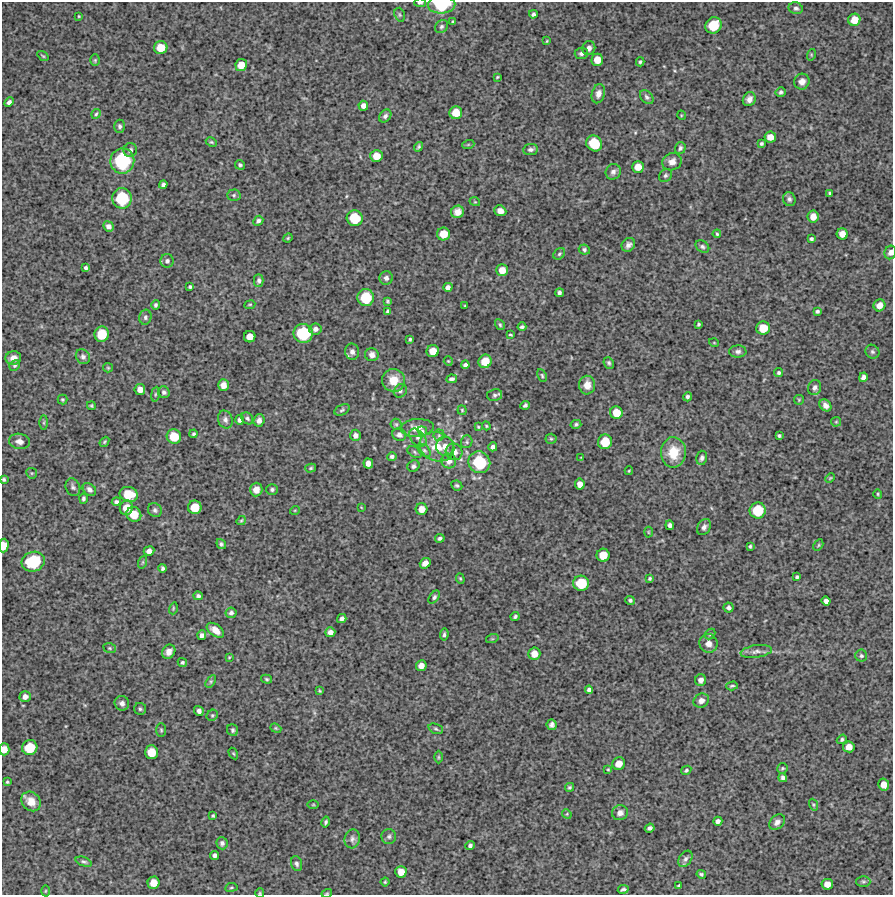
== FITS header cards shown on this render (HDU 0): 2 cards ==
NAXIS1  =                  891 /FITS: X Dimension
NAXIS2  =                  893 /FITS: Y Dimension

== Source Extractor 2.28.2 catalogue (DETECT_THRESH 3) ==
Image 891 x 893 px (HDU 0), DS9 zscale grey, 1 PNG px = 1 image px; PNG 895 x 897 px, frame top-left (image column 1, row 893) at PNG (2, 2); each listed source drawn as its Kron ellipse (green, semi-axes under 4 px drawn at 4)
Background 4240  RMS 320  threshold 958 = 3 sigma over >= 5 px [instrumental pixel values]
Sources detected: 300; all 300 listed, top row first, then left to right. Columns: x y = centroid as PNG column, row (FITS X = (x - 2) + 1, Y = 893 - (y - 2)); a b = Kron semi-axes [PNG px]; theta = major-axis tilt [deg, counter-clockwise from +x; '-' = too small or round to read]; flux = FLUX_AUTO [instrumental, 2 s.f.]
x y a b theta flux
420 3 6 3 0 3.5e+04
442 5 14 9 2 9.4e+05
796 8 7 5 -14 5.9e+04
533 14 4 3 - 4.8e+04
400 15 7 5 -73 3.3e+04
79 16 4 3 - 1.9e+04
854 20 6 6 - 2.4e+05
453 22 3 3 - 2.8e+04
713 25 9 7 44 5.4e+05
441 27 7 5 45 4.8e+04
547 41 3 2 - 1.8e+04
161 48 7 6 - 3.1e+05
589 48 7 6 - 9.4e+04
581 53 6 5 - 6.2e+04
811 55 6 4 73 2.5e+04
43 56 6 3 -35 2.5e+04
95 60 6 4 89 2.9e+04
597 60 6 5 - 2.0e+05
640 62 4 3 - 3.1e+04
241 65 6 5 - 2.4e+05
497 77 3 2 - 2.1e+04
802 82 8 7 - 1.2e+05
781 92 5 5 - 5.1e+04
598 94 10 6 74 1.2e+05
647 97 8 5 -49 5.2e+04
749 99 7 6 - 1.0e+05
9 102 5 4 - 6.7e+04
363 106 5 5 - 9.9e+04
456 113 6 6 - 2.9e+05
96 114 5 4 - 3.0e+04
681 115 5 3 - 1.8e+04
385 116 7 5 50 6.1e+04
120 126 6 5 - 5.8e+04
770 137 6 5 - 1.8e+05
211 142 6 4 -26 2.8e+04
594 143 8 7 - 6.0e+05
761 144 4 4 - 3.9e+04
468 145 6 4 20 2.7e+04
419 147 5 4 - 3.4e+04
680 148 6 5 - 5.2e+04
531 149 7 5 6 6.1e+04
130 150 7 6 - 7.2e+04
376 156 6 6 - 2.4e+05
122 161 12 12 - 1.4e+06
672 162 10 8 27 1.4e+05
240 165 5 4 - 4.1e+04
638 167 6 5 - 2.1e+05
613 172 8 7 - 7.5e+04
665 175 7 6 - 5.0e+04
163 185 4 4 - 5.8e+04
830 193 4 3 - 3.0e+04
234 195 7 5 2 4.3e+04
122 198 10 9 - 9.3e+05
789 199 7 6 - 6.0e+04
475 202 5 3 - 1.9e+04
500 211 6 5 - 1.2e+05
458 212 6 6 - 1.5e+05
813 217 6 5 - 1.8e+05
355 218 8 7 - 5.9e+05
258 221 5 4 - 5.4e+04
109 226 5 5 - 8.7e+04
443 234 6 6 - 3.0e+05
717 234 4 3 - 2.7e+04
842 234 5 5 - 1.7e+05
288 238 5 4 - 2.5e+04
811 239 4 4 - 4.3e+04
628 245 7 6 - 8.3e+04
702 246 7 5 -33 5.1e+04
584 250 5 5 - 4.1e+04
890 252 7 5 69 9.6e+04
559 254 6 5 - 3.8e+04
167 261 7 6 - 7.0e+04
86 268 4 4 - 4.0e+04
502 270 6 5 - 2.0e+05
386 278 7 6 - 8.0e+04
259 280 6 4 -90 5.0e+04
190 287 3 3 - 3.2e+04
448 287 4 4 - 7.9e+04
559 293 4 3 - 4.9e+04
366 298 8 8 - 6.6e+05
387 301 4 3 - 2.4e+04
156 305 5 4 - 4.0e+04
250 305 5 3 - 2.0e+04
879 305 6 5 - 1.7e+05
465 306 3 2 - 2.0e+04
388 311 4 4 - 4.9e+04
817 311 4 3 - 4.2e+04
145 317 7 6 - 5.2e+04
699 324 3 3 - 3.0e+04
500 325 6 4 -59 3.6e+04
522 327 4 3 - 4.0e+04
763 328 7 6 - 3.5e+05
315 329 6 5 - 8.3e+04
303 333 9 9 - 9.8e+05
102 334 8 7 - 4.5e+05
510 335 3 2 - 2.5e+04
250 337 6 5 - 2.0e+05
410 339 3 3 - 3.0e+04
714 343 5 3 - 1.7e+04
433 351 6 6 - 2.5e+05
738 351 8 6 1 6.9e+04
352 352 8 7 - 9.0e+04
872 352 7 6 - 5.0e+04
372 355 7 6 - 1.0e+05
83 357 8 6 -49 6.4e+04
13 358 8 7 - 1.3e+05
448 361 5 4 - 2.2e+04
485 361 7 6 - 3.3e+05
609 363 6 5 - 4.1e+04
15 365 5 5 - 3.5e+04
465 365 4 4 - 6.3e+04
108 368 5 4 - 2.4e+04
779 373 4 4 - 4.3e+04
542 376 7 4 -64 3.3e+04
863 377 5 4 - 8.3e+04
452 379 5 4 - 5.3e+04
393 380 11 11 - 3.4e+05
223 385 6 5 - 1.3e+05
587 385 9 8 - 2.1e+05
815 388 8 6 73 7.1e+04
140 389 5 5 - 1.4e+05
400 391 7 6 - 5.9e+04
164 392 6 5 - 4.9e+04
155 394 7 4 81 3.4e+04
495 395 7 6 - 5.0e+04
687 397 5 4 - 4.4e+04
62 400 5 5 - 2.8e+04
799 400 5 5 - 2.4e+04
525 405 4 4 - 4.6e+04
825 405 6 5 - 1.1e+05
91 406 4 4 - 3.0e+04
342 410 8 5 25 4.1e+04
462 410 5 4 - 2.5e+04
616 413 6 6 - 2.8e+05
247 418 7 5 -46 4.5e+04
225 420 9 7 -74 7.7e+04
240 420 5 4 - 6.5e+04
259 420 6 5 - 8.8e+04
836 422 5 5 - 2.6e+04
44 423 7 4 90 3.1e+04
396 424 5 5 - 3.0e+04
576 424 5 4 - 4.0e+04
486 426 4 3 - 2.5e+04
478 427 4 3 - 2.2e+04
417 428 16 9 4 2.1e+05
422 431 5 4 - 2.8e+04
194 434 4 4 - 3.9e+04
355 435 6 5 - 8.4e+04
399 435 7 6 - 7.3e+04
439 435 6 5 - 3.7e+04
779 436 4 3 - 3.3e+04
174 437 7 7 - 4.0e+05
418 438 10 7 -48 1.0e+05
551 439 5 5 - 3.3e+04
19 441 10 7 -10 1.1e+05
104 442 5 3 - 2.7e+04
467 442 6 5 - 4.2e+04
605 442 7 7 - 4.2e+05
445 446 9 9 - 1.6e+05
437 447 18 14 -20 4.6e+05
493 447 4 4 - 7.1e+04
424 450 7 5 -50 4.2e+04
415 452 8 5 -29 3.7e+04
454 452 8 8 - 1.6e+05
673 452 15 12 88 5.1e+05
392 456 5 4 - 4.5e+04
581 457 4 2 - 1.3e+04
702 458 7 5 76 6.1e+04
449 461 7 7 - 1.1e+05
479 462 11 10 - 9.9e+05
368 463 5 4 - 1.1e+05
413 466 6 5 - 5.5e+04
311 468 5 4 - 3.1e+04
629 471 4 4 - 2.2e+04
32 473 5 5 - 2.7e+04
830 478 5 3 - 2.0e+04
4 479 3 3 - 3.5e+04
580 484 5 5 - 1.3e+05
457 485 6 4 -27 3.9e+04
73 487 9 7 -67 6.0e+04
89 489 7 5 -41 7.6e+04
272 489 6 5 - 4.8e+04
256 490 7 6 - 1.5e+05
129 494 9 7 -14 4.6e+05
878 494 5 4 - 2.6e+04
83 499 5 3 - 4.6e+04
116 502 4 4 - 5.3e+04
195 507 7 6 - 3.9e+05
361 507 4 2 - 1.3e+04
126 508 7 6 - 2.6e+05
422 509 6 6 - 1.8e+05
155 510 7 6 - 5.8e+04
295 510 5 3 - 1.8e+04
758 510 8 8 - 5.9e+05
134 514 8 7 - 3.4e+05
241 520 5 4 - 2.3e+04
670 525 5 4 - 6.5e+04
704 527 8 6 59 7.3e+04
648 532 5 3 - 1.9e+04
440 538 5 4 - 4.7e+04
221 544 5 4 - 4.2e+04
818 545 6 4 61 2.7e+04
4 546 7 5 86 2.5e+05
750 546 3 3 - 2.8e+04
149 551 5 4 - 1.1e+05
603 555 6 6 - 3.0e+05
33 562 11 9 16 1.0e+06
143 562 6 4 71 3.1e+04
425 563 5 5 - 1.4e+05
163 568 4 3 - 4.4e+04
797 577 3 3 - 3.3e+04
650 578 3 3 - 3.1e+04
460 579 5 4 - 2.5e+04
581 583 8 7 - 5.3e+05
198 596 4 4 - 5.1e+04
434 597 7 4 53 4.2e+04
630 600 5 4 - 3.8e+04
826 601 4 4 - 9.0e+04
173 608 6 3 72 2.5e+04
728 608 5 5 - 6.0e+04
231 613 6 5 - 5.6e+04
515 616 4 3 - 3.8e+04
342 619 5 4 - 7.7e+04
215 630 10 6 -37 1.8e+05
330 632 5 5 - 1.0e+05
444 634 6 4 83 4.4e+04
710 634 6 4 47 3.2e+04
202 635 5 4 - 7.5e+04
492 639 6 4 18 2.8e+04
708 643 9 9 - 1.5e+05
110 648 6 4 -21 3.2e+04
756 651 16 6 9 1.1e+05
169 652 7 6 - 1.3e+05
534 654 6 6 - 1.9e+05
861 656 6 6 - 4.4e+04
229 657 3 3 - 2.0e+04
182 662 5 4 - 3.7e+04
421 666 5 5 - 1.2e+05
266 679 5 4 - 3.1e+04
701 680 6 5 - 9.9e+04
211 681 7 4 58 3.2e+04
732 686 6 3 17 3.2e+04
589 690 4 4 - 6.4e+04
320 691 4 3 - 2.3e+04
25 697 5 5 - 1.0e+05
701 701 8 7 - 1.0e+05
122 703 7 7 - 9.5e+04
140 709 6 6 - 4.0e+04
199 711 5 4 - 6.7e+04
212 715 6 5 - 3.3e+04
552 725 5 5 - 6.8e+04
276 728 6 4 -21 2.6e+04
436 729 8 5 -20 4.0e+04
161 730 7 5 -89 3.5e+04
233 730 6 5 - 4.6e+04
842 739 5 4 - 4.4e+04
849 747 6 5 - 1.7e+05
30 748 8 7 - 5.3e+05
4 749 6 5 - 1.7e+05
151 752 7 6 - 3.6e+05
233 753 6 3 -58 2.5e+04
438 757 6 4 -90 2.6e+04
619 764 6 6 - 1.9e+05
782 768 5 5 - 3.2e+04
608 769 4 3 - 2.2e+04
686 770 5 4 - 3.2e+04
783 778 4 4 - 6.0e+04
7 782 4 3 - 2.4e+04
884 785 6 5 - 1.8e+05
570 787 4 4 - 3.5e+04
31 801 11 8 -46 2.4e+05
313 805 5 3 - 2.1e+04
813 805 6 4 -71 2.6e+04
620 813 8 7 - 9.9e+04
567 814 5 4 - 2.1e+04
213 816 3 3 - 2.9e+04
718 821 5 4 - 7.1e+04
326 822 5 4 - 4.1e+04
777 822 9 6 43 1.0e+05
650 828 5 4 - 5.9e+04
389 836 7 7 - 6.1e+04
352 839 9 7 77 7.8e+04
222 843 6 5 - 5.9e+04
470 845 4 4 - 5.2e+04
215 855 4 4 - 6.7e+04
685 859 9 6 57 6.5e+04
84 862 8 4 -19 4.4e+04
297 864 7 5 -72 5.8e+04
401 872 6 5 - 2.0e+05
701 874 5 3 - 3.6e+04
385 882 4 4 - 2.5e+04
863 882 7 5 0 4.3e+04
153 883 6 6 - 2.4e+05
827 884 6 5 - 1.6e+05
679 886 3 3 - 2.7e+04
231 887 6 3 9 2.5e+04
623 889 5 3 - 4.1e+04
45 891 5 3 - 2.1e+04
260 893 5 4 - 2.2e+04
327 893 5 3 - 1.8e+04
At the frame edge (FLAGS 8, measured only in part): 8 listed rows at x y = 420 3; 442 5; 890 252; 4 479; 4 546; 4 749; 260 893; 327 893